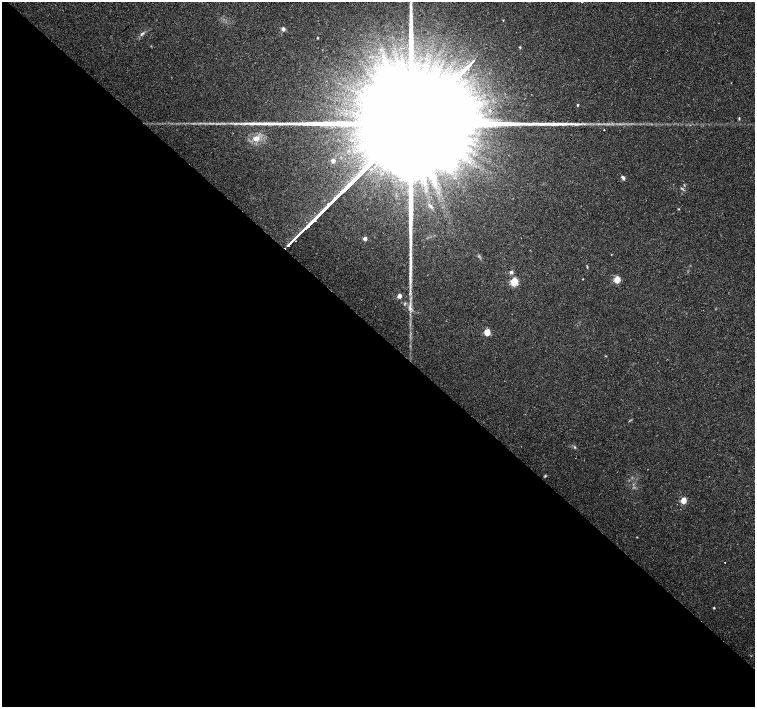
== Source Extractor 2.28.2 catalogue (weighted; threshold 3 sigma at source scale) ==
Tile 14 of 4 x 4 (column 2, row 4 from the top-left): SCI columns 1506-3010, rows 164-1572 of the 6026 x 6026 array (HDU 1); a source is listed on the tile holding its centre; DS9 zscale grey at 2 x 2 block average (1 PNG px = mean of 2 x 2 image px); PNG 757 x 709 px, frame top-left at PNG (2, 2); no overlay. Shown black and unused: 53% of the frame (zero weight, under 2 of 3 exposures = <1% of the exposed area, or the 3 px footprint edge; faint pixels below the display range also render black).
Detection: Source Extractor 2.28.2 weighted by HDU 2 'WHT'; one run over the whole footprint, this tile lists its part. Background 0.0334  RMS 0.0036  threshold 0.0161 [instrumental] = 3 sigma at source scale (4.5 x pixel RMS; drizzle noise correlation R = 1.50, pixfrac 1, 0.0396/0.0396 arcsec/px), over >= 5 px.
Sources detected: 35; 2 too faint to see at this stretch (2 x 2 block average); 1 long thin detection or spike segment (spike, bleed or trail) — not listed; the other 32 listed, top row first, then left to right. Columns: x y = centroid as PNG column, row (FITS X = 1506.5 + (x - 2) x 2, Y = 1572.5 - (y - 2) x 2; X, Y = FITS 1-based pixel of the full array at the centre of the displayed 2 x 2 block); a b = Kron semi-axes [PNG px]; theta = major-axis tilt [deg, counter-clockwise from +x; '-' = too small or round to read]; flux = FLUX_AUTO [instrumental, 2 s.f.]
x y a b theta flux
283 29 5 4 - 2.1
142 34 7 3 42 1.9
317 38 2 2 - 0.64
520 47 3 2 - 0.72
381 73 9 4 -61 4.4
577 105 3 2 - 0.77
739 118 4 2 - 0.73
235 123 9 2 2 2.1
256 138 9 7 2 7.1
333 161 3 3 - 6.9
623 178 6 3 -54 2
425 184 8 3 81 3.6
682 188 5 3 - 1.1
430 206 9 3 -50 2.4
678 209 3 2 - 0.54
365 239 3 3 - 7
611 254 3 2 - 0.32
587 267 6 2 -83 0.68
511 272 3 3 - 3.3
583 279 3 2 - 0.38
617 279 3 3 - 34
514 282 4 3 - 54
399 296 3 3 - 9.2
404 304 5 2 - 0.92
410 308 8 5 -81 4
487 332 3 3 - 31
605 356 3 2 - 0.48
545 476 4 3 - 0.77
683 500 3 3 - 27
637 537 3 2 - 0.39
725 562 2 2 - 0.42
714 608 3 2 - 0.68